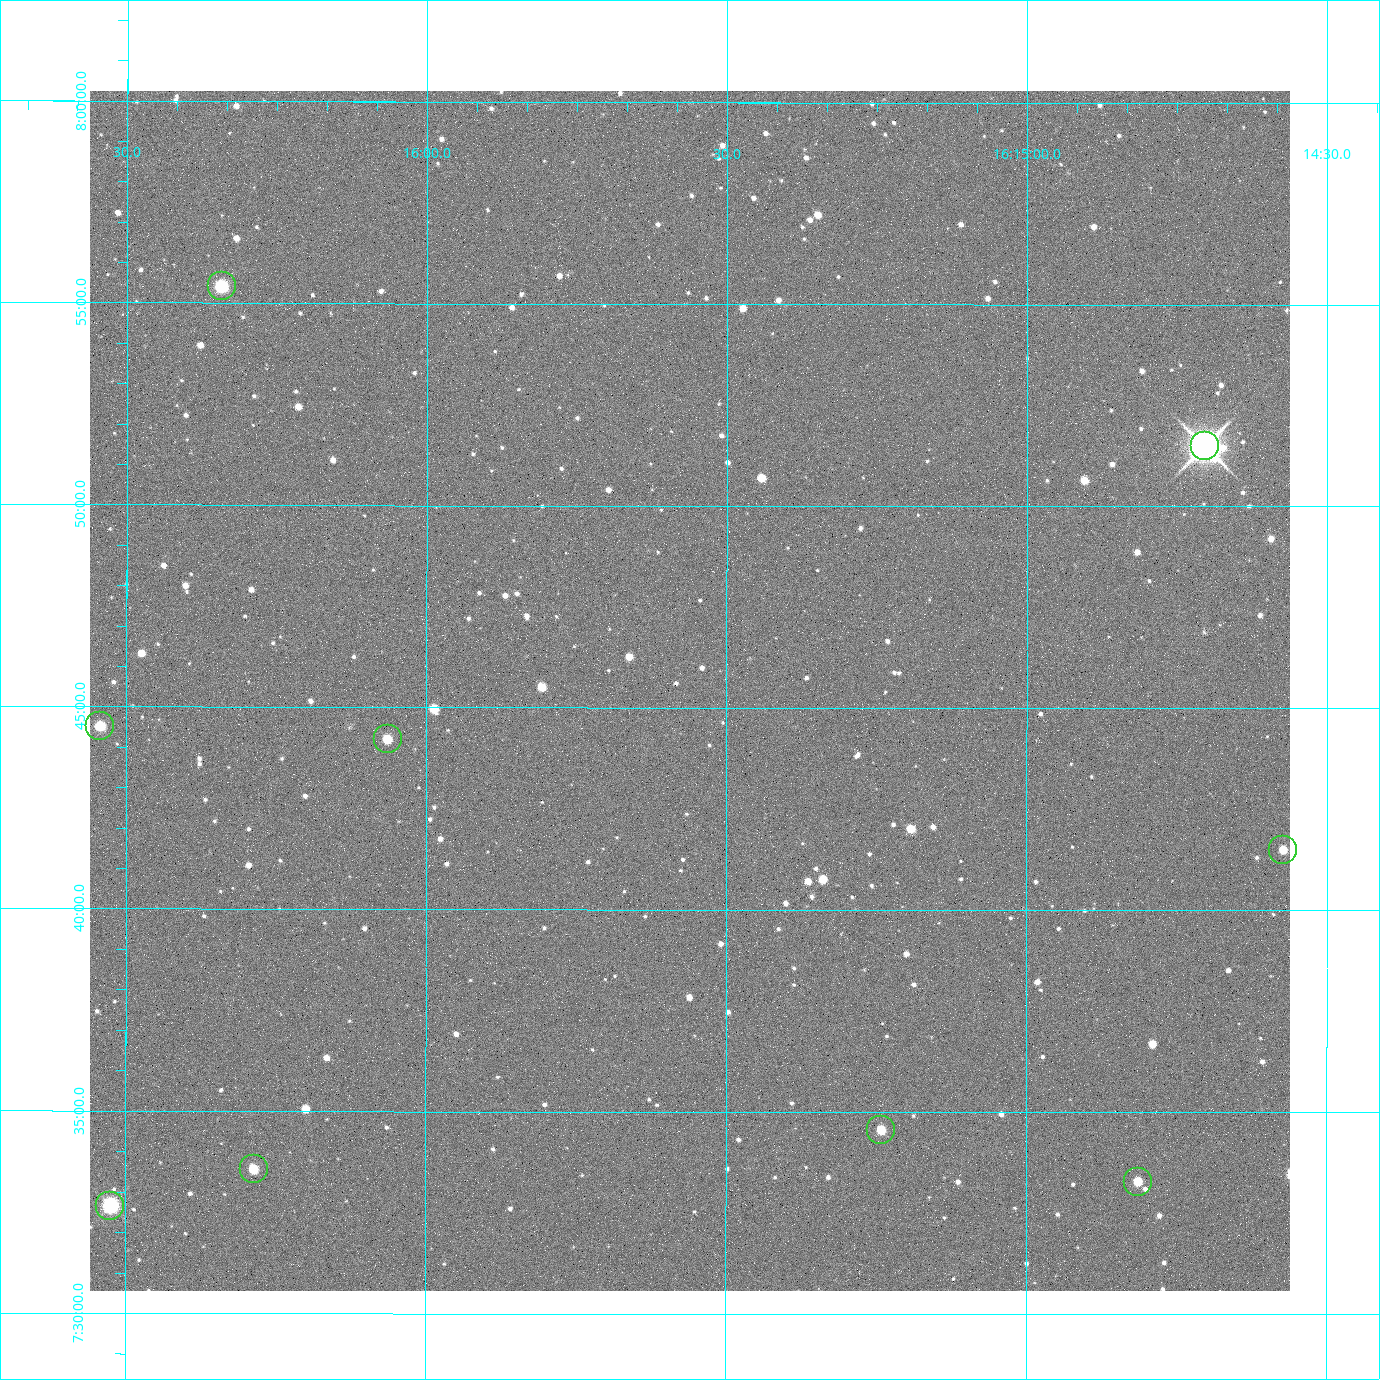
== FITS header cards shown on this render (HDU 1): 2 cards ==
NAXIS1  =                 2400 / Width of image data
NAXIS2  =                 2400 / Height of image data

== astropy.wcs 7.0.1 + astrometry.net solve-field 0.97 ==
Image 2400 x 2400 px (HDU 1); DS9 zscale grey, zoomed out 1/2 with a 90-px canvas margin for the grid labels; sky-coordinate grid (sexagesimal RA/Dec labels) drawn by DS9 from the SOLVED WCS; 9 Tycho-2 reference stars matched to detected sources circled (green)
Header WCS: RA---TAN/DEC--TAN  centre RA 16:15:34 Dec +07:45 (243.89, +7.76 deg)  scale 0.74 arcsec/px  FOV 29.6' x 29.6'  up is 0 deg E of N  parity normal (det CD < 0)
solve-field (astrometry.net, Tycho-2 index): VERIFIED the header's WCS against the Tycho-2 star catalogue (5 matches, 0 conflicts) and refined it, rather than solving blind
Solved WCS: RA---TAN-SIP/DEC--TAN-SIP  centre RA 16:15:34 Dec +07:45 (243.89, +7.76 deg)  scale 0.743 arcsec/px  FOV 29.7' x 29.7'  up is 0 deg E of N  parity normal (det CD < 0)
The solver's refit moves the header's centre by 3.4 arcsec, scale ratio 1.004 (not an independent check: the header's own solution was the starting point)
Tycho-2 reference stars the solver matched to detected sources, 9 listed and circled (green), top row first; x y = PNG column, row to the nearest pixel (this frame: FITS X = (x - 90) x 2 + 1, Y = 2400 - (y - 91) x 2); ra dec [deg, ICRS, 3 dp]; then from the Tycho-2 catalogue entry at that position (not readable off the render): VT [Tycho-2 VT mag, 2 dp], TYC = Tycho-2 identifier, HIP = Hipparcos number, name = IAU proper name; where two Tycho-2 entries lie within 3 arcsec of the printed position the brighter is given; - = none
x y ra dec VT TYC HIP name
222 286 244.086 +7.924 10.10 946-635-1 - -
1204 446 243.676 +7.858 6.72 946-1598-1 79608 -
100 726 244.136 +7.742 11.26 946-889-1 - -
388 740 244.016 +7.737 11.56 946-881-1 - -
1283 850 243.643 +7.692 11.91 946-916-1 - -
880 1130 243.810 +7.576 11.94 946-1047-1 - -
254 1170 244.071 +7.560 11.55 946-984-1 - -
1138 1182 243.703 +7.555 12.21 946-959-1 - -
110 1206 244.131 +7.544 9.21 946-968-1 - -